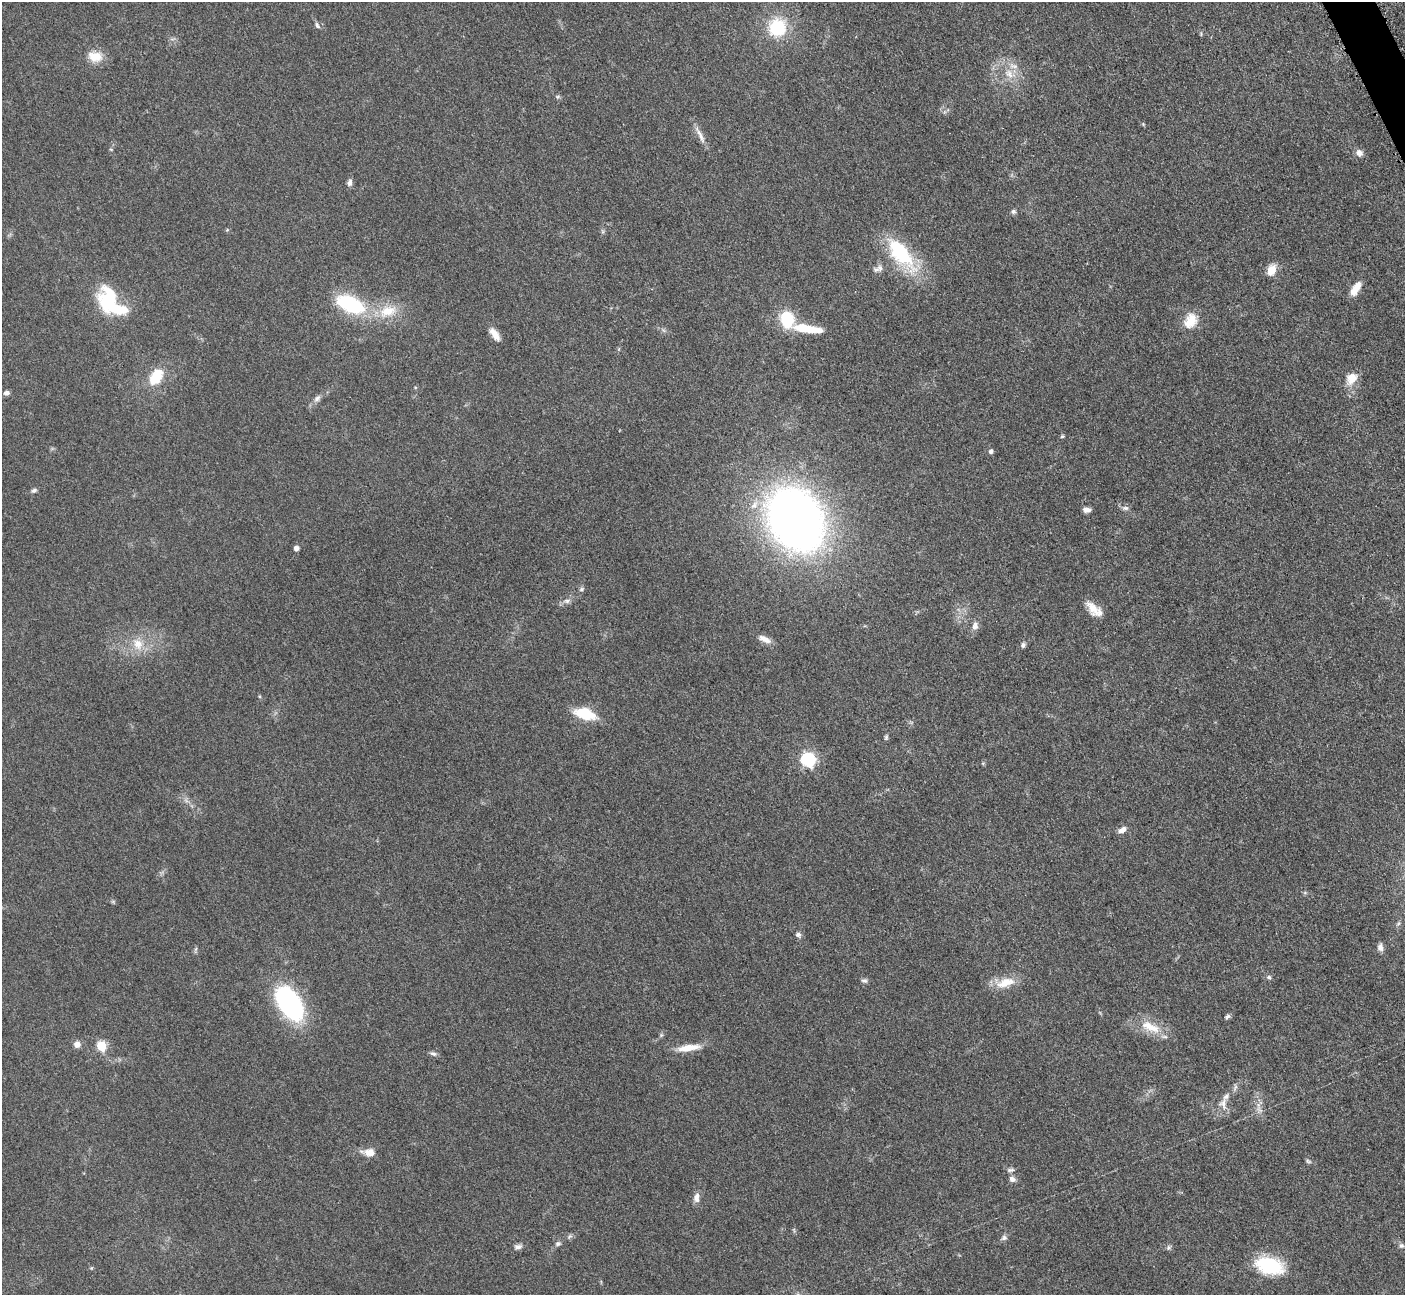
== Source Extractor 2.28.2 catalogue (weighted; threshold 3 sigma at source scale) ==
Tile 10 of 4 x 4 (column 2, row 3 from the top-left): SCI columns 1423-2825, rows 1592-2884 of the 5698 x 5663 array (HDU 1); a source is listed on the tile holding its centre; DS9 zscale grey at full resolution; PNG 1407 x 1297 px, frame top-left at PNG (2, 2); no overlay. Shown black and unused: <1% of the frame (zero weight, under 3 of 5 exposures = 4% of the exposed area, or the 3 px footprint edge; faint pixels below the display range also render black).
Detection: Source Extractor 2.28.2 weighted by HDU 2 'WHT'; one run over the whole footprint, this tile lists its part. Background 0.0525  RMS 0.0056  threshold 0.0251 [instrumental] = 3 sigma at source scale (4.5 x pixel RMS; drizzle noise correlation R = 1.50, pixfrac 1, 0.05/0.05 arcsec/px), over >= 5 px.
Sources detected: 74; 1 inside a brighter listed object's ellipse — not listed separately; the other 73 listed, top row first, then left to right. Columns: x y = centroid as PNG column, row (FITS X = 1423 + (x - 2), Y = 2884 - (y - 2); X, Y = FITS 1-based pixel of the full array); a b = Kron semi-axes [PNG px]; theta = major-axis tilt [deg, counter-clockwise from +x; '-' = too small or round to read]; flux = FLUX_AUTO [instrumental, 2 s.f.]
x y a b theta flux
317 25 10 5 -66 1.4
777 27 18 17 - 29
95 56 20 13 -10 8.7
1009 74 14 10 -50 6.5
700 135 29 5 -63 4.4
1359 153 9 8 - 3.1
349 183 9 6 79 2
1013 211 6 6 - 1.3
227 230 6 3 18 0.59
901 253 47 20 -51 41
880 268 10 9 - 2.7
1271 270 14 10 66 6.3
1356 289 17 7 58 7.2
110 302 41 22 -49 39
350 304 37 18 -23 41
388 311 28 15 18 16
787 319 20 15 -81 20
1190 321 21 15 59 9.9
808 329 40 9 -9 17
495 334 17 7 -55 5.2
156 377 21 13 56 15
1351 378 14 11 54 8.1
415 387 5 3 - 0.51
6 393 6 5 - 2.1
317 398 11 7 44 2.4
1062 436 4 4 - 0.85
991 452 5 5 - 1.9
34 490 8 5 25 1.3
1125 508 8 6 -1 1.6
1087 510 8 5 -6 2.6
795 520 45 35 -59 500
296 548 5 4 - 2.9
582 589 7 5 28 1.1
567 601 11 6 3 2.3
1093 609 21 11 -52 7.8
975 626 12 8 82 2.9
764 639 19 7 -25 4.1
138 644 18 14 -55 9.5
1023 645 7 6 - 1.4
585 714 15 8 -17 28
886 737 7 5 74 0.99
808 760 6 6 - 100
1122 830 11 6 27 3
1305 893 6 4 -19 0.75
798 935 7 6 - 1.6
1380 947 9 7 -87 2.3
1269 977 6 5 - 1.1
864 981 8 6 -11 1.4
1005 983 28 12 18 10
289 1003 36 19 -57 92
1227 1016 8 5 33 1.3
1150 1027 33 13 -23 13
661 1035 6 5 - 0.88
77 1044 9 8 - 2.8
101 1046 5 5 - 35
689 1048 29 8 7 9.1
433 1054 10 6 -20 1.5
1223 1104 15 10 -84 4.7
1259 1109 11 6 -43 2.5
369 1152 14 8 -5 6
1308 1161 7 5 -45 0.99
1010 1170 11 5 5 1.5
1012 1179 9 7 -27 2.3
696 1197 13 8 85 3.3
794 1230 6 4 -72 0.74
570 1236 8 5 44 1.2
1004 1238 8 7 - 1.7
558 1244 9 6 20 1.5
1401 1246 7 7 - 1.7
518 1247 10 6 10 2.1
1168 1247 7 5 57 1.1
1269 1265 24 14 -14 43
91 1268 6 3 70 0.52